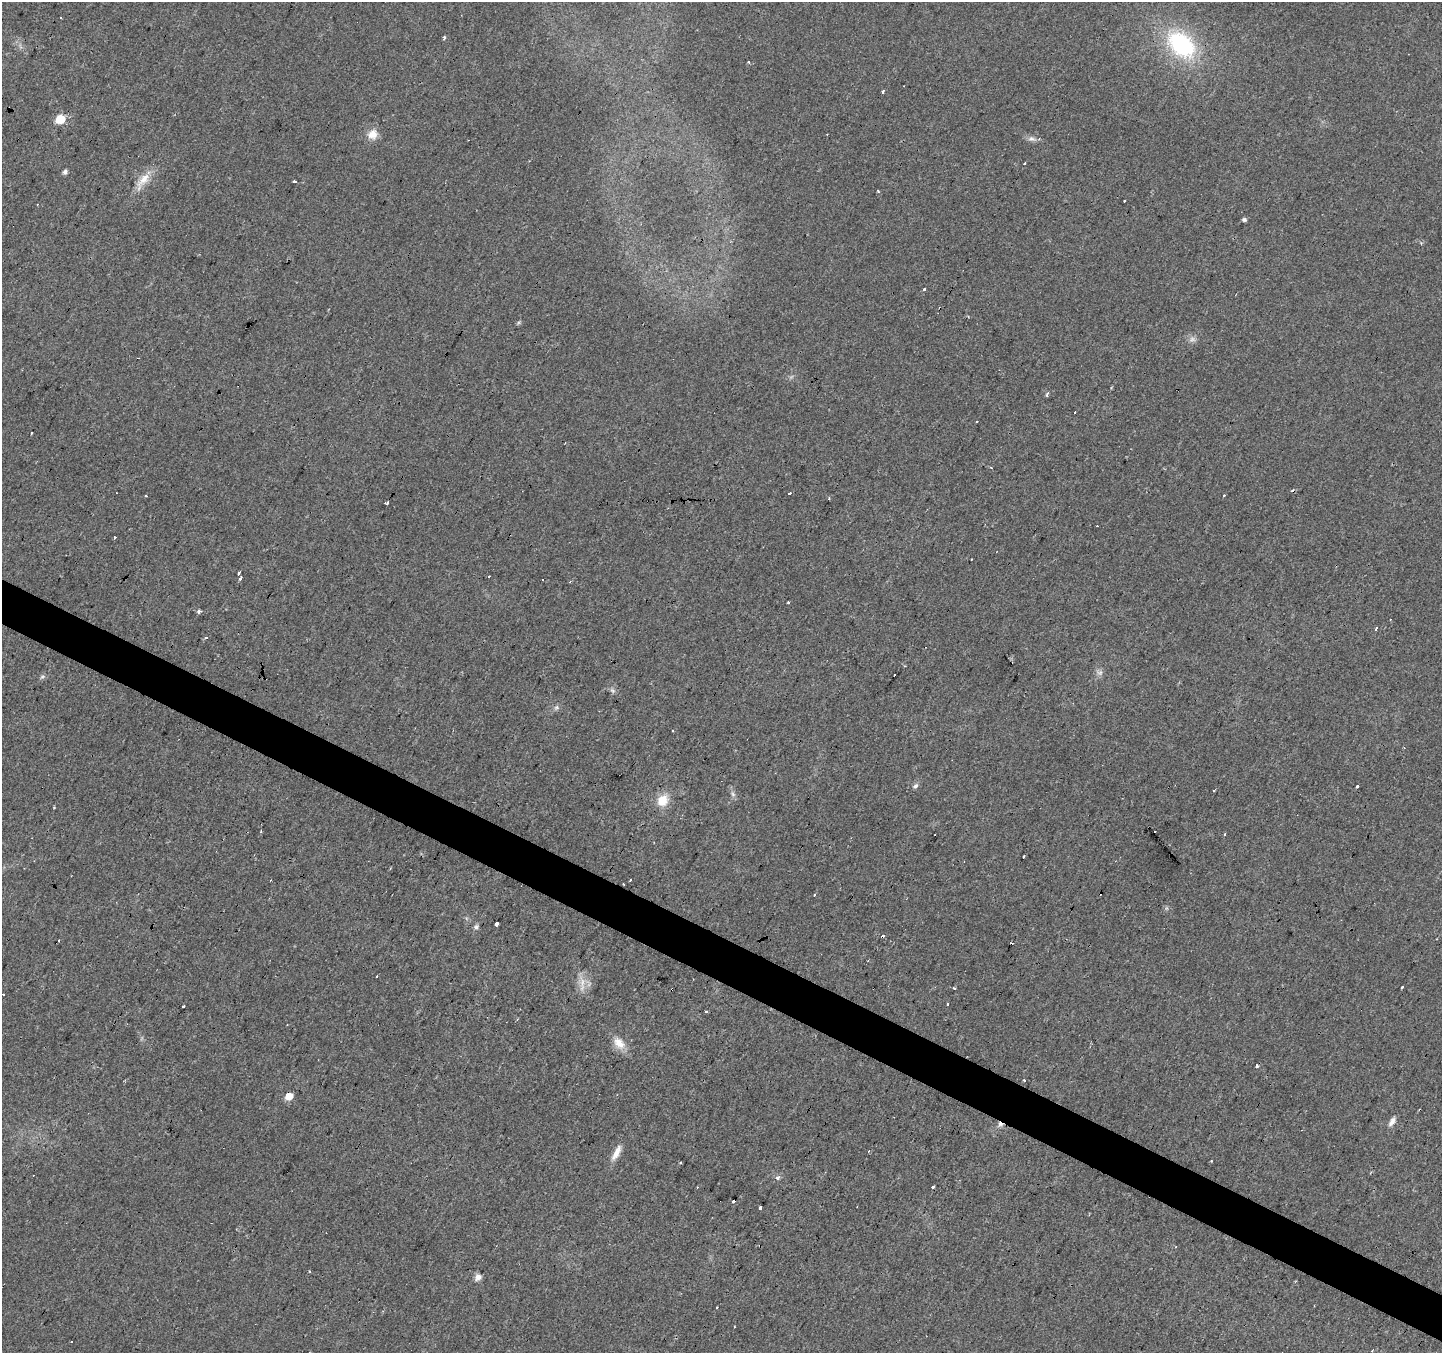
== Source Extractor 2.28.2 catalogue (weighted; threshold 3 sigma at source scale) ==
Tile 6 of 4 x 4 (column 2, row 2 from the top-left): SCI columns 1441-2880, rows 2901-4251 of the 5769 x 5864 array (HDU 1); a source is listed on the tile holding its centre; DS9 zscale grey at full resolution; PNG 1444 x 1355 px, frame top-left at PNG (2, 2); no overlay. Shown black and unused: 3% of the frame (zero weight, under 2 of 3 exposures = <1% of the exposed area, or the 3 px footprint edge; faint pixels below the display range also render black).
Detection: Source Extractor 2.28.2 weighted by HDU 2 'WHT'; one run over the whole footprint, this tile lists its part. Background 0.0299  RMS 0.0062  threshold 0.0278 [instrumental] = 3 sigma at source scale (4.5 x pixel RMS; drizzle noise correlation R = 1.50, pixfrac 1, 0.0396/0.0396 arcsec/px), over >= 5 px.
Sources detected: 94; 2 too faint to see at this stretch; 27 cosmic-ray / hot-pixel residue — not listed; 1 inside a brighter listed object's ellipse — not listed separately; the other 64 listed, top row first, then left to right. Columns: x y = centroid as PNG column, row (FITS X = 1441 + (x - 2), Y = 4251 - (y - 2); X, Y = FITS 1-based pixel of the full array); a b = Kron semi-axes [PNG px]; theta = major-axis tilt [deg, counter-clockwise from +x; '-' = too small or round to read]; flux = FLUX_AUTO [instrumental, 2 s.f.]
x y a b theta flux
444 38 4 3 - 3
1181 45 31 21 -42 70
748 62 4 3 - 0.64
882 92 4 3 - 4.2
60 119 6 6 - 18
373 134 14 12 43 6.7
1031 139 10 7 -4 2.4
1025 163 3 3 - 2.2
65 172 5 4 - 2
143 181 31 10 54 9.8
295 181 3 3 - 2.6
878 191 3 3 - 1.1
1125 201 3 3 - 2.1
1244 219 5 5 - 1.3
924 289 3 3 - 1.9
1047 394 4 3 - 2.2
977 422 3 3 - 1.2
32 433 3 3 - 1.3
991 468 3 3 - 0.75
790 493 3 2 - 1.8
387 503 4 3 - 1.8
115 537 3 3 - 1.2
239 573 3 3 - 2.3
240 579 3 3 - 3.5
570 581 4 3 - 0.61
788 602 3 3 - 1.3
199 611 5 4 - 1.3
1376 629 3 3 - 1.6
206 637 3 3 - 0.98
904 666 3 2 - 0.58
1100 673 9 7 35 2.3
42 677 8 5 29 1.3
613 691 8 4 -59 1.4
556 707 8 6 68 1.5
915 786 7 5 33 1.8
1357 786 3 3 - 4.8
733 794 9 5 -60 1.8
662 800 16 13 54 11
261 831 3 2 - 0.72
1225 834 3 3 - 1.7
1024 856 3 3 - 2.7
497 924 3 3 - 38
476 927 7 6 - 1.6
59 940 3 2 - 0.75
1402 987 3 3 - 2
954 988 3 3 - 0.55
4 994 3 3 - 1.8
947 1004 3 3 - 4.3
182 1006 3 3 - 2.3
706 1011 3 3 - 3
619 1043 17 11 -54 8.1
1256 1065 3 3 - 6.1
1024 1080 3 3 - 1.8
289 1096 6 5 - 8.7
1392 1121 14 6 58 3.1
869 1151 4 3 - 0.62
616 1153 23 7 62 6.1
1211 1161 3 2 - 0.86
680 1163 4 2 - 0.59
777 1178 4 3 - 3.3
933 1187 3 3 - 1.6
760 1208 4 3 - 11
478 1277 8 7 - 3.3
71 1342 3 3 - 1.8